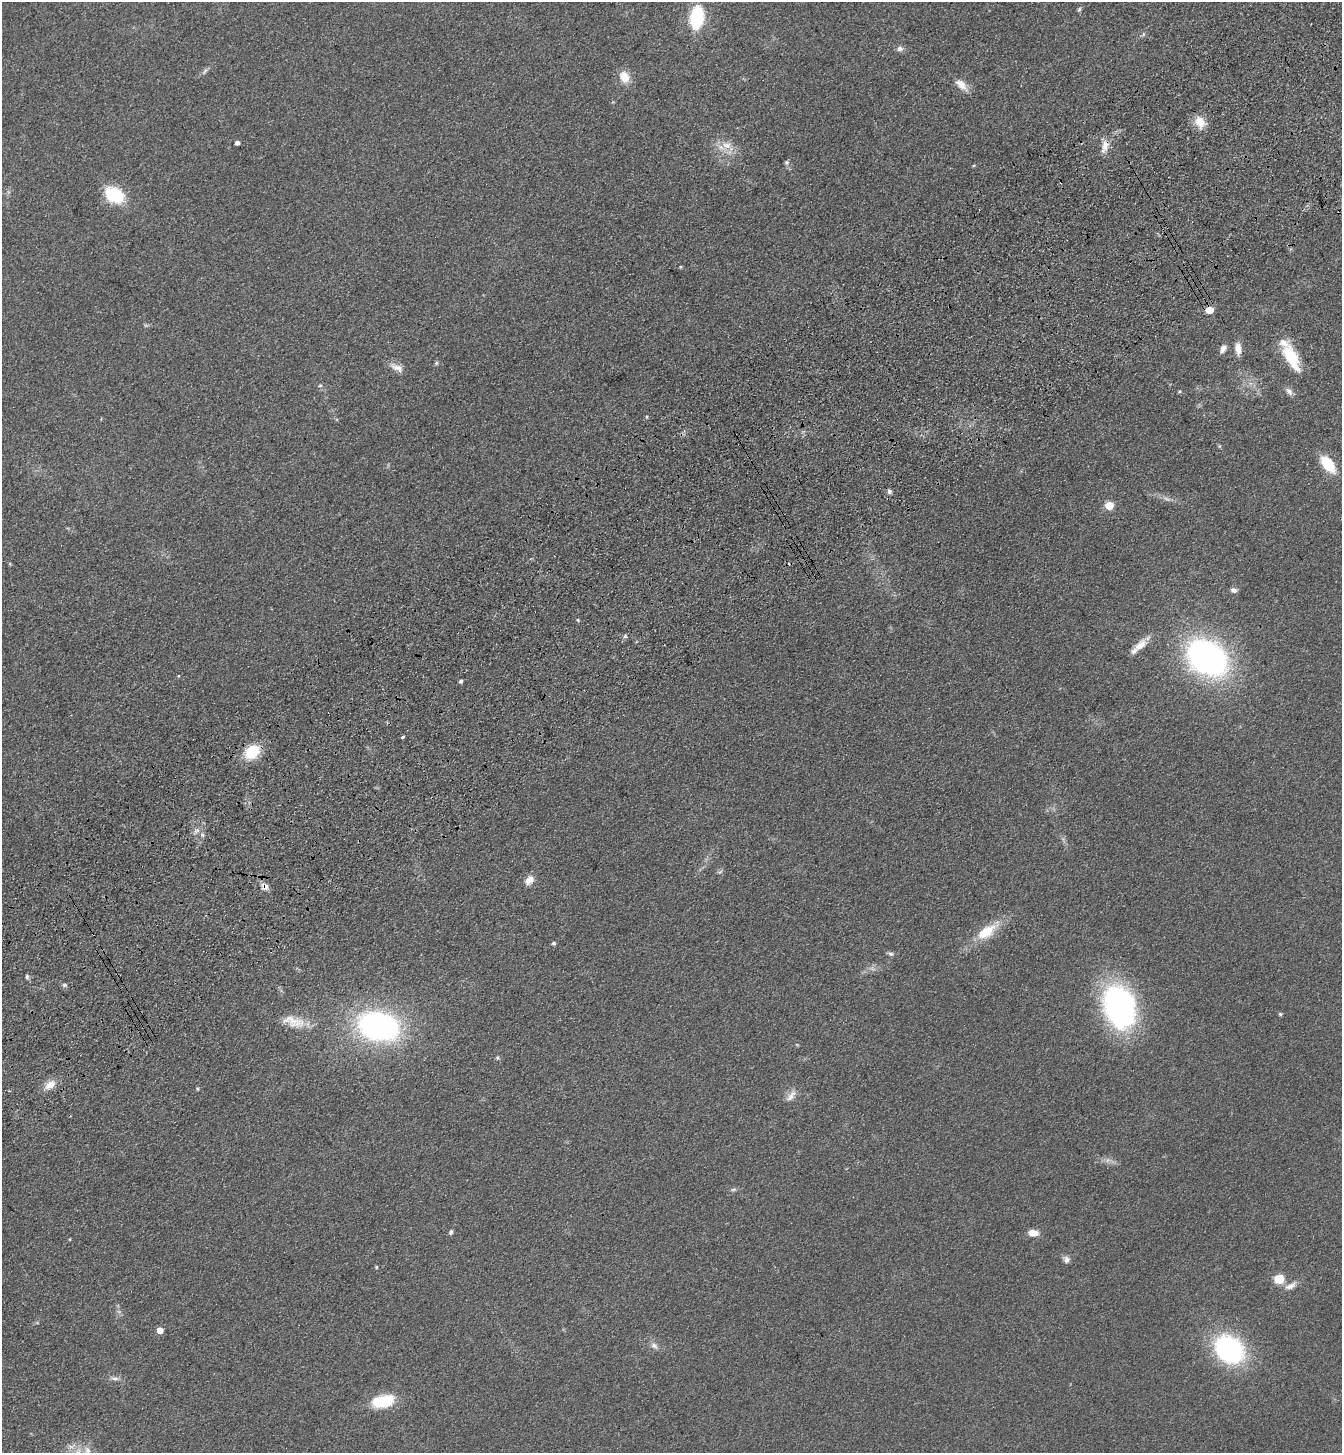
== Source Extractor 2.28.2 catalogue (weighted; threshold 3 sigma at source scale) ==
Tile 10 of 4 x 4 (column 2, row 3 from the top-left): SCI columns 1573-2912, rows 1557-3007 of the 5961 x 6016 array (HDU 1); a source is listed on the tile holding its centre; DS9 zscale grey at full resolution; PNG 1344 x 1455 px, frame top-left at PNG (2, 2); no overlay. Shown black and unused: <1% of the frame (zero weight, under 3 of 4 exposures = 6% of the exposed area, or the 3 px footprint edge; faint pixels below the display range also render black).
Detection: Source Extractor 2.28.2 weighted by HDU 2 'WHT'; one run over the whole footprint, this tile lists its part. Background 0.119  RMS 0.0092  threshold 0.0414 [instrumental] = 3 sigma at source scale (4.5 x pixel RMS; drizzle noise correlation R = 1.50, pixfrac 1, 0.05/0.05 arcsec/px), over >= 5 px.
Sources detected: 70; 2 cosmic-ray / hot-pixel residue — not listed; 1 inside a brighter listed object's ellipse — not listed separately; the other 67 listed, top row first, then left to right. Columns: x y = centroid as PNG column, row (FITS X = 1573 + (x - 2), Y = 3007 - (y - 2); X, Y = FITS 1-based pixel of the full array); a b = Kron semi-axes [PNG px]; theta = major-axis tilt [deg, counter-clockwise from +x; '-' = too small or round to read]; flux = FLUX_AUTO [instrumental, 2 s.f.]
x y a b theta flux
1079 9 7 5 67 1.6
697 17 16 9 83 72
900 49 8 6 15 3.3
204 71 11 4 50 2.4
624 77 13 10 -61 14
961 85 19 9 -44 9
1200 122 15 11 -67 13
237 143 4 4 - 4
726 145 15 10 -18 11
1105 146 17 8 76 9
786 162 6 6 - 2
974 165 5 3 - 0.85
114 195 17 12 -29 52
1210 310 5 5 - 22
1238 348 14 8 -86 8.8
1223 349 10 6 64 4.8
1291 357 33 13 -61 34
436 363 5 5 - 1.4
397 368 19 8 -26 7
320 385 5 3 - 1.1
1289 391 12 7 -48 4
1179 392 5 4 - 1.1
647 417 4 3 - 0.86
1328 464 19 10 -52 29
889 491 6 6 - 2.5
1167 499 13 3 -15 3
1109 505 5 5 - 32
1234 590 7 5 -9 3.9
578 620 5 3 - 0.99
625 636 5 5 - 1.6
1140 645 21 10 43 11
1207 658 27 19 -34 390
461 681 4 3 - 2.3
403 737 4 3 - 2.7
252 752 16 12 45 32
196 831 10 5 45 3
202 835 5 5 - 1.8
720 872 7 4 19 1.5
529 880 13 9 48 7.4
265 886 11 8 -41 5.5
986 932 24 11 34 26
554 943 4 4 - 1.8
891 954 8 5 -11 2.2
27 977 6 5 - 1.7
64 985 6 5 - 1.8
1119 1007 45 31 -72 210
1280 1014 5 4 - 1.3
294 1022 34 14 -15 20
378 1026 34 23 -12 240
497 1058 6 4 -21 1.4
50 1085 15 9 33 9.7
197 1089 5 3 - 1
791 1096 19 8 53 6.5
733 1189 8 4 9 1.7
451 1232 6 5 - 1.8
1033 1233 12 8 -8 7.6
70 1239 4 3 - 0.75
1066 1259 9 8 - 3.6
376 1267 4 3 - 1.1
1279 1279 12 10 2 14
1291 1286 18 8 29 6.9
160 1330 5 5 - 12
654 1346 11 7 -33 4.2
1229 1349 28 23 -37 140
115 1379 11 5 -9 3.1
383 1401 25 13 12 36
78 1452 15 6 78 7.7
Overlapping masked pixels (flux is a lower limit): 2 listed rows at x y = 1105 146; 265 886
Isophote crosses this tile's border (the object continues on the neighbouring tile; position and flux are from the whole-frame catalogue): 1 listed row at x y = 78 1452